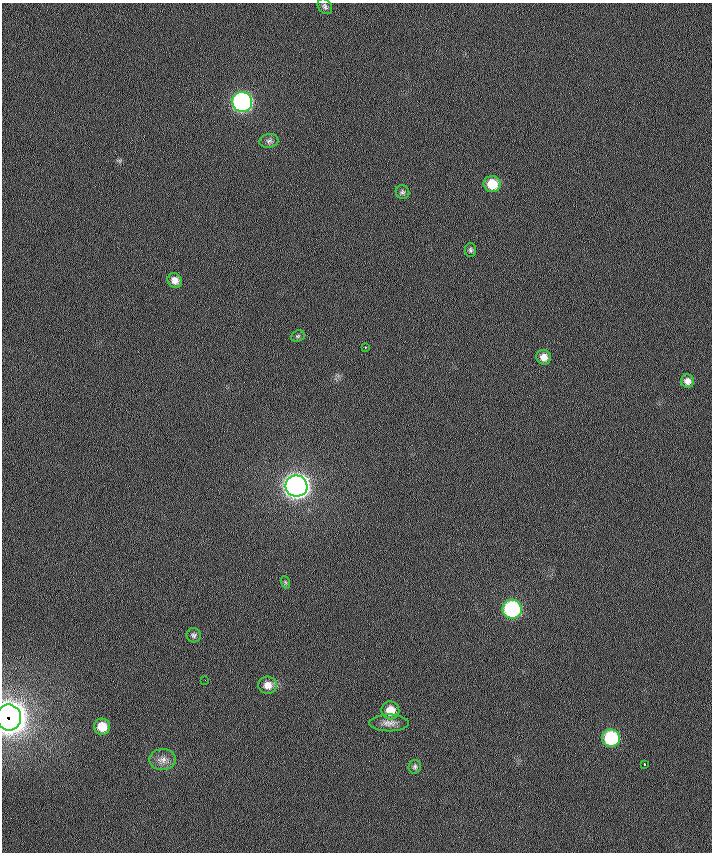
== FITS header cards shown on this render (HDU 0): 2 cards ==
NAXIS1  =                  710 /
NAXIS2  =                  850 /

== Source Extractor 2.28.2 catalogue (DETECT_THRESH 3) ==
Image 710 x 850 px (HDU 0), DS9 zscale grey, 1 PNG px = 1 image px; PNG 714 x 854 px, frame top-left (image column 1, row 850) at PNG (2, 3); each listed source drawn as its Kron ellipse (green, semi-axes under 4 px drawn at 4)
Background 0.606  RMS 6.6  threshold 19.7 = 3 sigma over >= 5 px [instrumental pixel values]
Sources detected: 25; all 25 listed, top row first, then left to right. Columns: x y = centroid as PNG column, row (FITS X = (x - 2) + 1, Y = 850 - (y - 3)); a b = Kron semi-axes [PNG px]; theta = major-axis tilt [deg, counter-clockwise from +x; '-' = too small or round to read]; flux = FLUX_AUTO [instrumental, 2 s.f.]
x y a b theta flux
325 6 8 6 -53 1100
242 102 10 10 - 150000
269 141 9 7 11 1400
492 184 8 8 - 9900
402 192 7 6 - 990
470 250 7 5 -88 1000
175 280 8 6 -51 3000
298 336 7 5 21 800
365 347 3 3 - 630
544 357 7 7 - 3500
687 381 7 6 - 2300
296 486 11 10 - 470000
285 582 6 4 -71 660
512 609 9 9 - 75000
194 635 7 7 - 1200
205 680 3 2 - 360
268 685 9 8 - 4000
390 710 9 8 - 6500
9 717 13 12 - 940000
389 723 20 8 1 3100
102 727 8 8 - 7900
611 738 9 8 - 32000
162 759 13 10 3 3100
644 764 3 3 - 2300
415 767 7 6 - 990
At the frame edge (FLAGS 8, measured only in part): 1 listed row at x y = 9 717